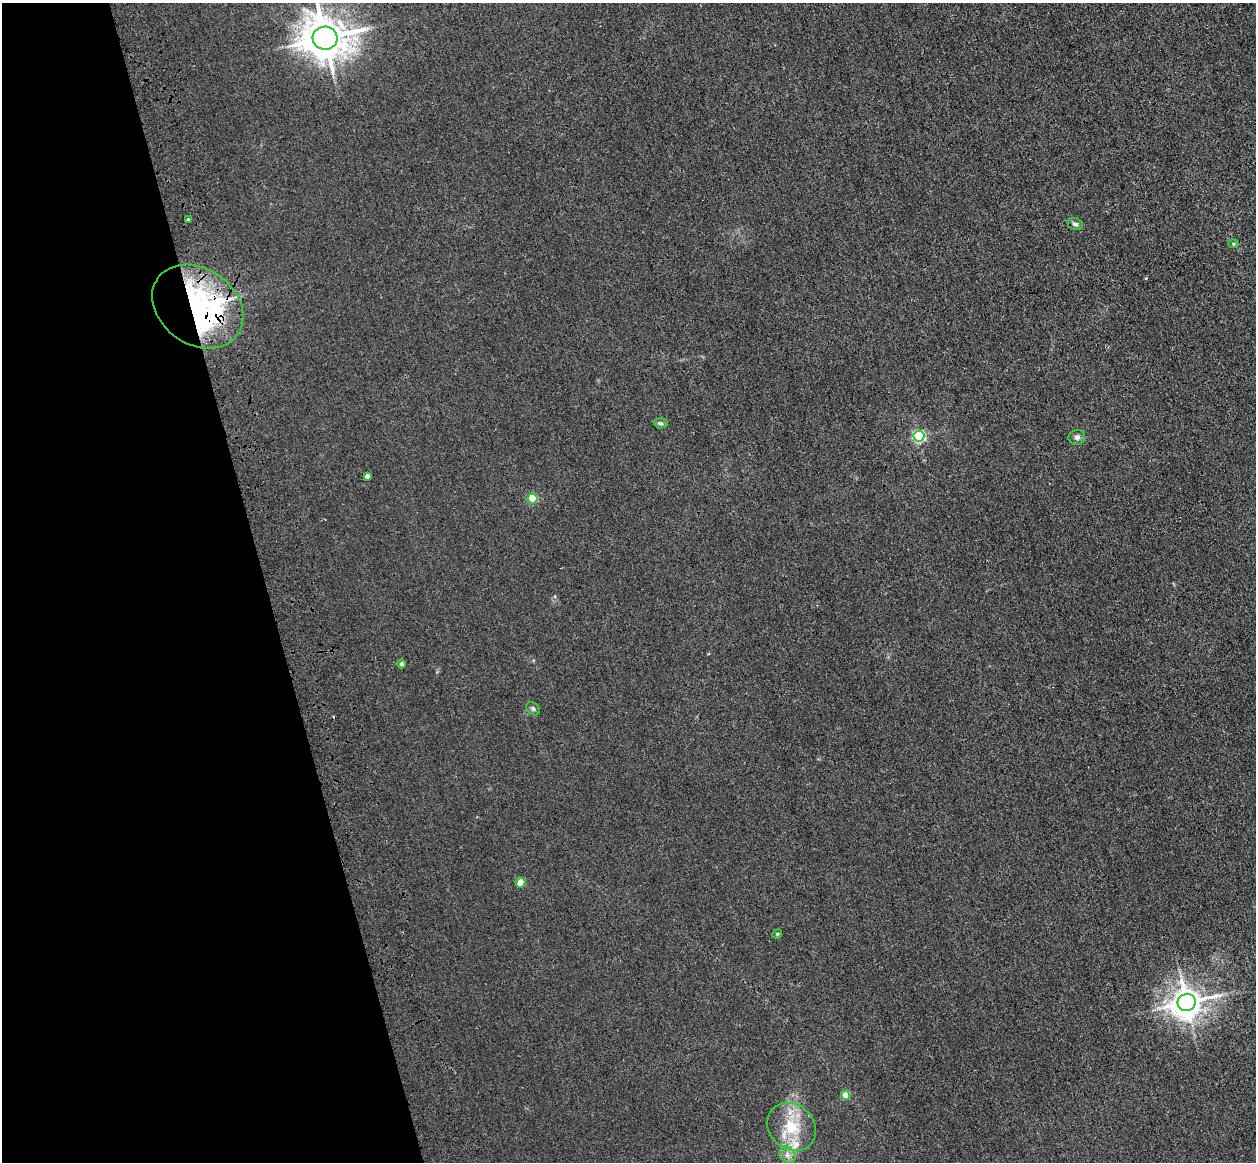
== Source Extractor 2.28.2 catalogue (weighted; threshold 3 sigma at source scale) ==
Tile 5 of 4 x 4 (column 1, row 2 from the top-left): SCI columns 114-1367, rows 2605-3764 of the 5241 x 5093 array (HDU 1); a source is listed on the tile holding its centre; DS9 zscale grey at full resolution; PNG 1258 x 1164 px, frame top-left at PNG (2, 3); each listed source drawn as its Kron ellipse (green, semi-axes under 4 px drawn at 4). Shown black and unused: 21% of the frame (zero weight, under 3 of 4 exposures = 6% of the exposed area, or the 3 px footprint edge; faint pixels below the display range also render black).
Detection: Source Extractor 2.28.2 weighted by HDU 2 'WHT'; one run over the whole footprint, this tile lists its part. Background 0.0213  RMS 0.0051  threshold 0.0228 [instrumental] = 3 sigma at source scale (4.5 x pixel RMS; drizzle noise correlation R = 1.50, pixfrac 1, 0.05/0.05 arcsec/px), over >= 5 px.
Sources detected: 22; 2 inside a brighter object's white glare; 1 cosmic-ray / hot-pixel residue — neither listed nor drawn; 1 inside a brighter listed object's ellipse — not listed separately; the other 18 listed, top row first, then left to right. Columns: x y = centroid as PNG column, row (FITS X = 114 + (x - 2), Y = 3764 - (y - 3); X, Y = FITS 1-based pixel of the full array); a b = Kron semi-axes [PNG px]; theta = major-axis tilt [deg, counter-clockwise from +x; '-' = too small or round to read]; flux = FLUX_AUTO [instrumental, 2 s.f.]
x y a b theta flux
325 38 12 11 - 1400
188 219 4 3 - 0.62
1075 224 8 6 -17 1.2
1233 244 5 4 - 0.65
198 307 49 38 -35 130
661 423 7 5 -2 0.98
919 436 5 5 - 68
1077 437 8 7 - 1.4
367 476 4 4 - 2.4
533 498 5 5 - 24
402 664 4 4 - 1.5
533 709 8 6 -41 1.1
520 883 5 4 - 7.1
777 934 5 4 - 0.52
1187 1002 9 8 - 670
845 1095 4 4 - 7.1
792 1127 26 22 -41 19
787 1155 9 7 -48 2.4
Overlapping masked pixels (flux is a lower limit): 2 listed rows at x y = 198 307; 919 436
Isophote crosses this tile's border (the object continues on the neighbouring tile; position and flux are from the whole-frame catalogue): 1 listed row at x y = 325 38